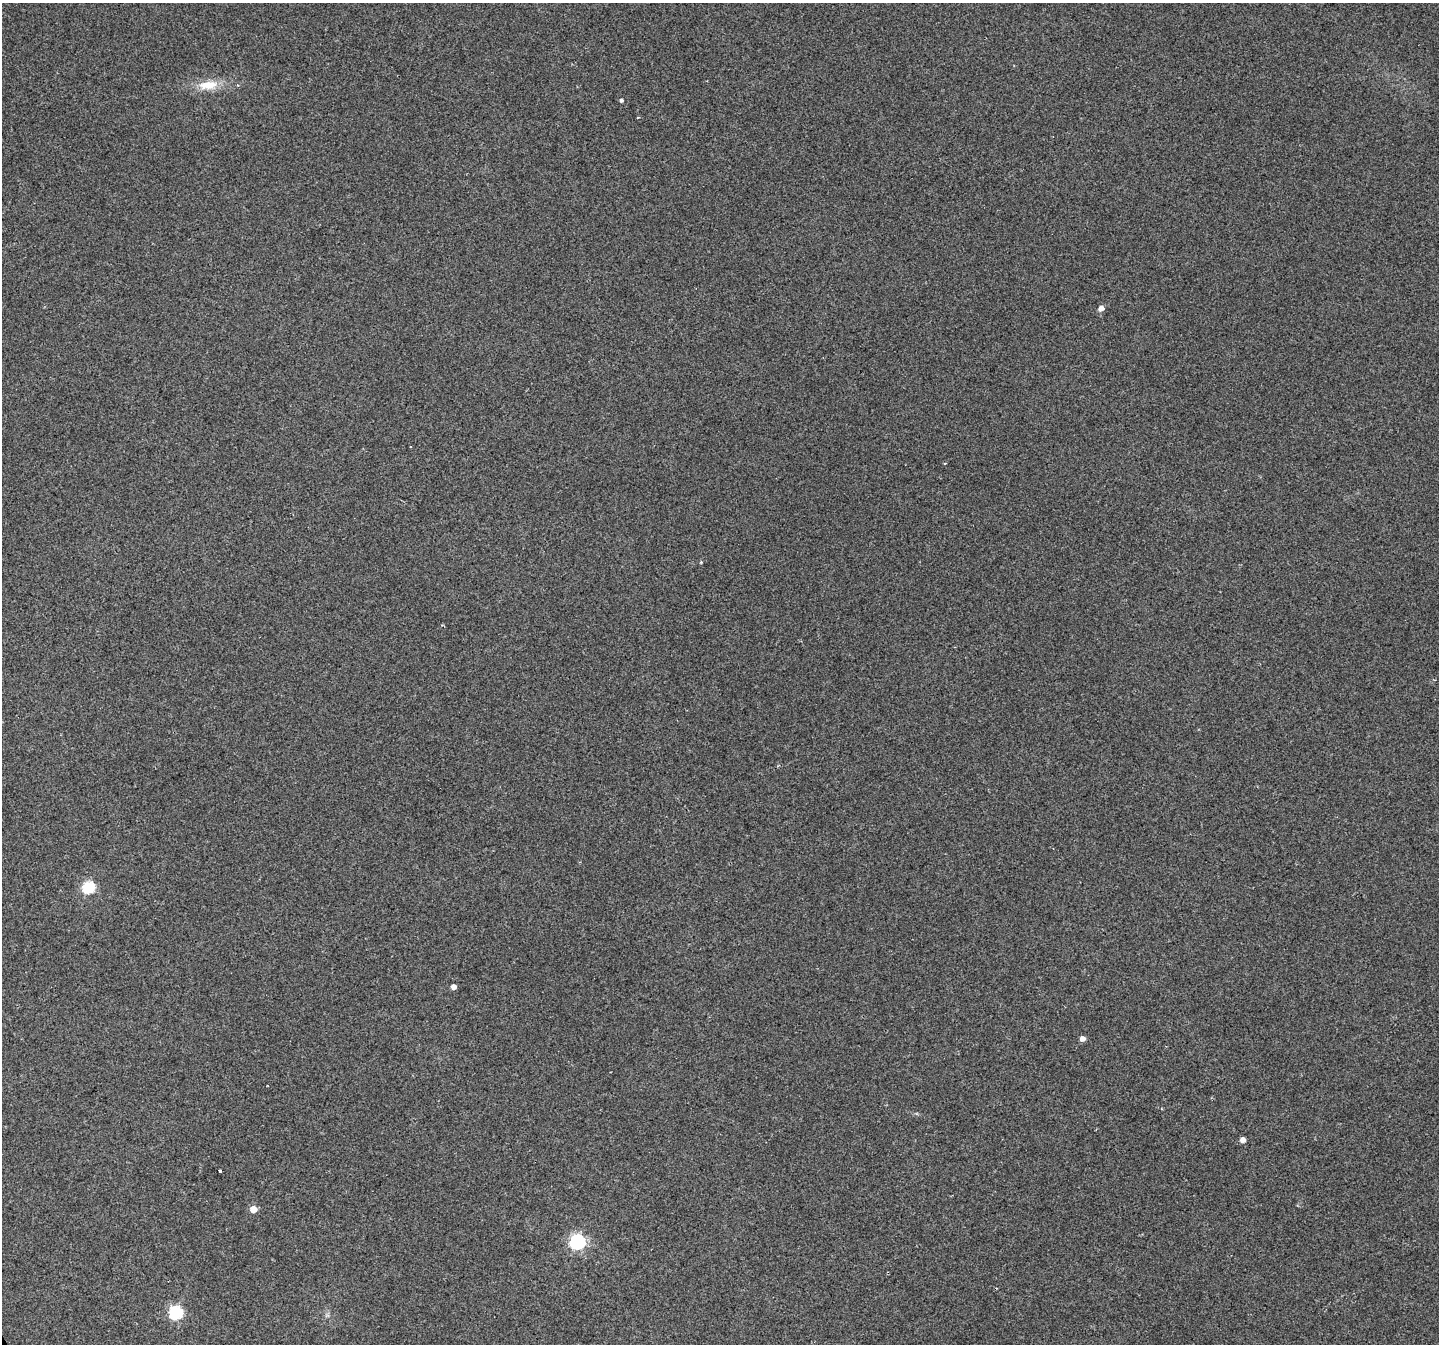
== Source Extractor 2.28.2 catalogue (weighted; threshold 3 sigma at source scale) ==
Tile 7 of 4 x 4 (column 3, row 2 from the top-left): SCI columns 2877-4313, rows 2845-4186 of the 5750 x 5629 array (HDU 1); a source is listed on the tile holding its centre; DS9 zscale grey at full resolution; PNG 1441 x 1346 px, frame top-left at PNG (2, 3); no overlay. Shown black and unused: <1% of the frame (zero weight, under 2 of 3 exposures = <1% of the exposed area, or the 3 px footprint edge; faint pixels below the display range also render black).
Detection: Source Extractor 2.28.2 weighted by HDU 2 'WHT'; one run over the whole footprint, this tile lists its part. Background 0.0804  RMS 0.0076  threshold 0.0341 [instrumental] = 3 sigma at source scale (4.5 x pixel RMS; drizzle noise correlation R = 1.50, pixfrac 1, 0.0396/0.0396 arcsec/px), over >= 5 px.
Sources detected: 15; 2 cosmic-ray / hot-pixel residue — not listed; the other 13 listed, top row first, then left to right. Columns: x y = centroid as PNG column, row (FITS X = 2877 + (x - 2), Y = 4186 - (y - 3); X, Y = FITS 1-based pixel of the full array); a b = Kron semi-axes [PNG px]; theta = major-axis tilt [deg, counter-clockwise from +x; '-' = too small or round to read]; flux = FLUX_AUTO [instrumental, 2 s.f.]
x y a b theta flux
208 85 25 11 5 15
238 85 4 4 - 0.87
621 100 4 4 - 1.8
638 117 4 2 - 0.58
1101 308 5 5 - 5.2
89 887 6 6 - 80
453 987 4 4 - 4.4
1082 1039 5 4 - 4.6
1242 1140 5 5 - 4.5
220 1171 3 3 - 2.1
253 1209 5 4 - 12
577 1242 6 6 - 170
175 1312 6 6 - 100